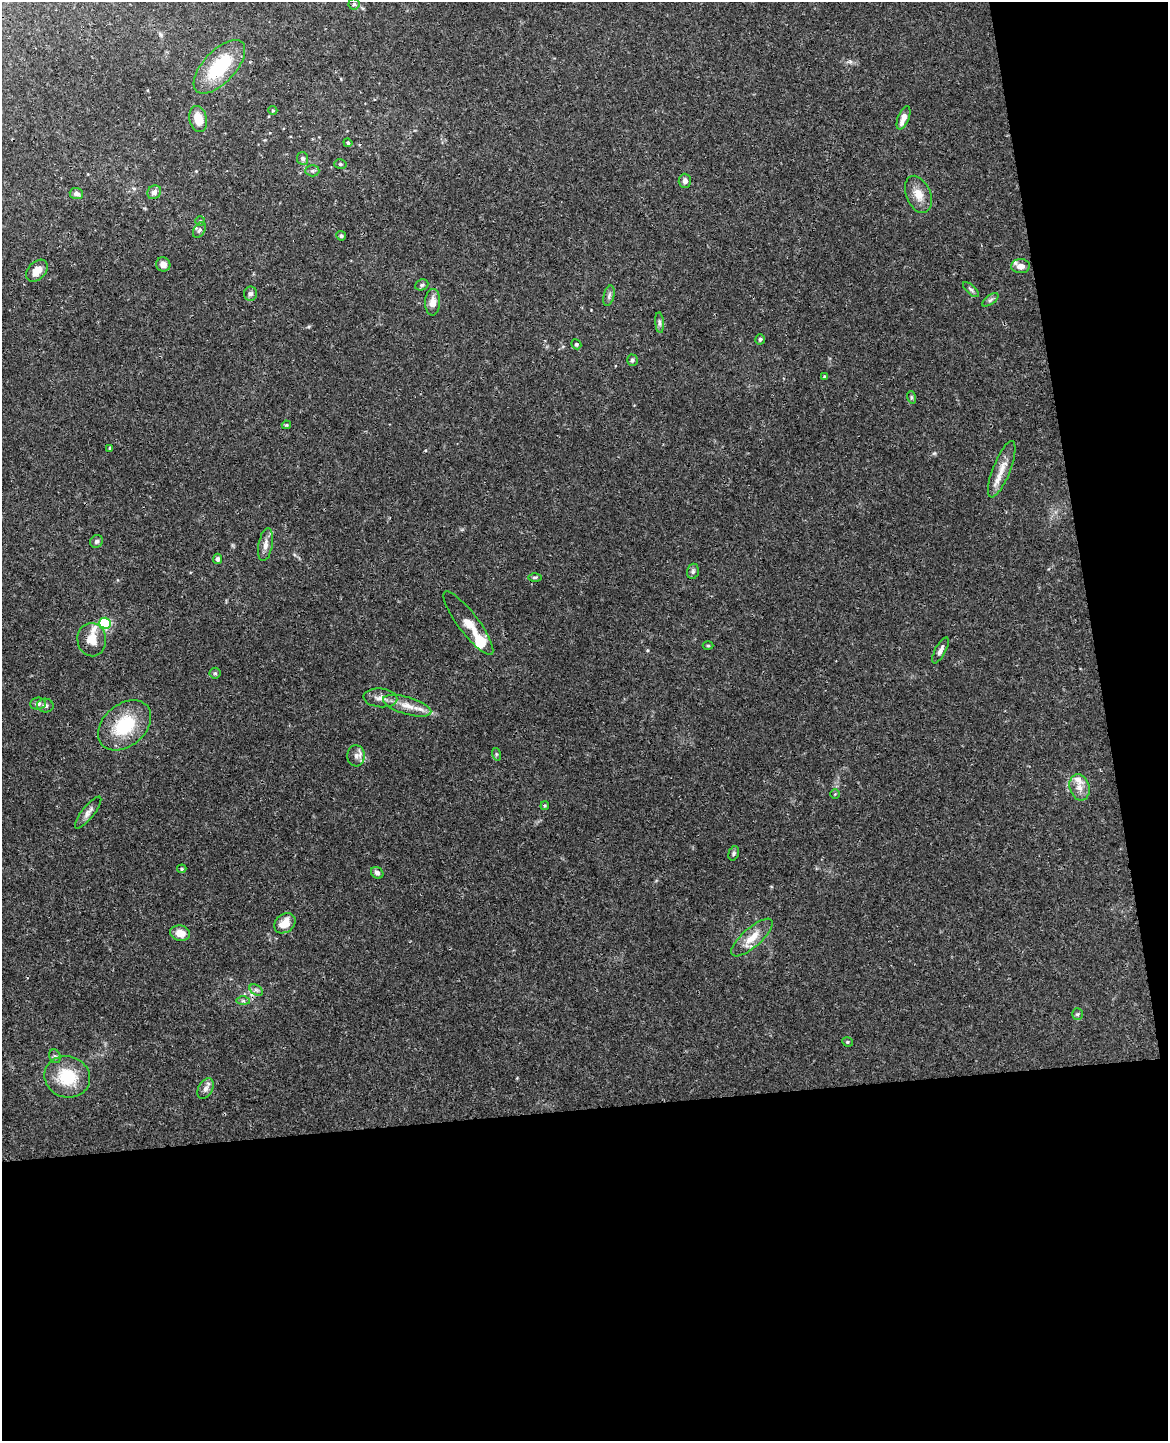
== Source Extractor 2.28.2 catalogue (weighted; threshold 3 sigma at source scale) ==
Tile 12 of 4 x 3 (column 4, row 3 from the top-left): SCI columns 3553-4718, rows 148-1586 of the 4777 x 4717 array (HDU 1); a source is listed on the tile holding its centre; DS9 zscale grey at full resolution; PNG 1170 x 1443 px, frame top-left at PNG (2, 2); each listed source drawn as its Kron ellipse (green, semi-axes under 4 px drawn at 4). Shown black and unused: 29% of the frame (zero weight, under 3 of 4 exposures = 6% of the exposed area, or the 3 px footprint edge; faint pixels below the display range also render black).
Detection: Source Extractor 2.28.2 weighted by HDU 2 'WHT'; one run over the whole footprint, this tile lists its part. Background 0.0441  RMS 0.0031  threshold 0.0138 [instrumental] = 3 sigma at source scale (4.5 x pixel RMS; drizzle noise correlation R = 1.50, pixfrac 1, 0.05/0.05 arcsec/px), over >= 5 px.
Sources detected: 75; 1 inside a brighter object's white glare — neither listed nor drawn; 5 inside a brighter listed object's ellipse — not listed separately; the other 69 listed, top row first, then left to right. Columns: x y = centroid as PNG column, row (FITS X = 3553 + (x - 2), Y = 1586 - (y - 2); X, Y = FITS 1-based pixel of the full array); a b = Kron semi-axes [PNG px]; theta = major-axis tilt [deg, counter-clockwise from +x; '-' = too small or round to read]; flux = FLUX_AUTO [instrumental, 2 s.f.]
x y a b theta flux
354 4 5 5 - 0.51
219 67 33 16 47 18
273 110 4 4 - 0.34
903 118 12 5 69 2.8
198 119 13 9 -77 4.5
348 143 4 4 - 0.59
303 158 6 5 - 1.1
340 164 6 5 - 0.51
312 171 7 5 -1 0.74
685 181 7 6 - 1.3
154 192 7 6 - 1.4
76 193 6 5 - 1.2
918 194 19 12 -67 3.9
200 221 5 5 - 0.42
199 230 8 5 60 0.8
341 236 5 4 - 0.55
163 264 7 7 - 1.6
1021 266 9 7 2 2.1
37 271 13 8 46 3
422 285 7 5 22 0.57
971 290 10 4 -43 0.65
250 294 7 6 - 0.88
609 296 10 5 75 0.86
990 300 9 4 36 0.77
433 302 13 7 88 2.8
660 323 10 4 -85 0.8
760 339 5 4 - 0.61
576 344 5 4 - 0.54
632 360 6 5 - 0.62
824 376 4 3 - 0.26
911 397 6 4 -72 0.41
286 425 4 3 - 0.48
110 448 3 3 - 0.4
1002 469 30 8 69 3.8
97 541 7 6 - 0.75
266 545 17 7 79 2.1
218 559 5 4 - 0.86
693 571 8 5 75 0.71
535 577 6 4 1 0.5
105 623 5 5 - 35
468 623 39 10 -53 5
92 640 17 14 -86 4.6
708 646 5 3 - 0.3
940 650 14 5 62 1.2
215 673 5 5 - 0.52
380 698 17 9 -5 2.3
38 704 8 6 4 1.1
45 706 8 7 - 0.99
407 706 25 8 -16 4.1
125 725 30 21 40 15
496 754 6 4 -72 0.4
356 756 10 8 -85 1.6
1080 787 13 9 -73 2.7
835 794 4 4 - 0.26
545 806 4 3 - 0.34
88 812 19 6 51 1.7
734 853 7 5 73 0.62
182 869 5 4 - 0.36
377 873 7 5 -39 0.85
285 923 11 9 38 3.8
180 933 10 7 -12 3.3
752 938 26 9 41 4.7
256 990 7 4 -33 0.7
243 1001 7 4 0 0.58
1077 1014 6 5 - 0.49
847 1042 5 4 - 0.42
55 1056 7 5 -66 0.66
67 1077 23 20 -17 12
206 1088 11 7 62 1.4